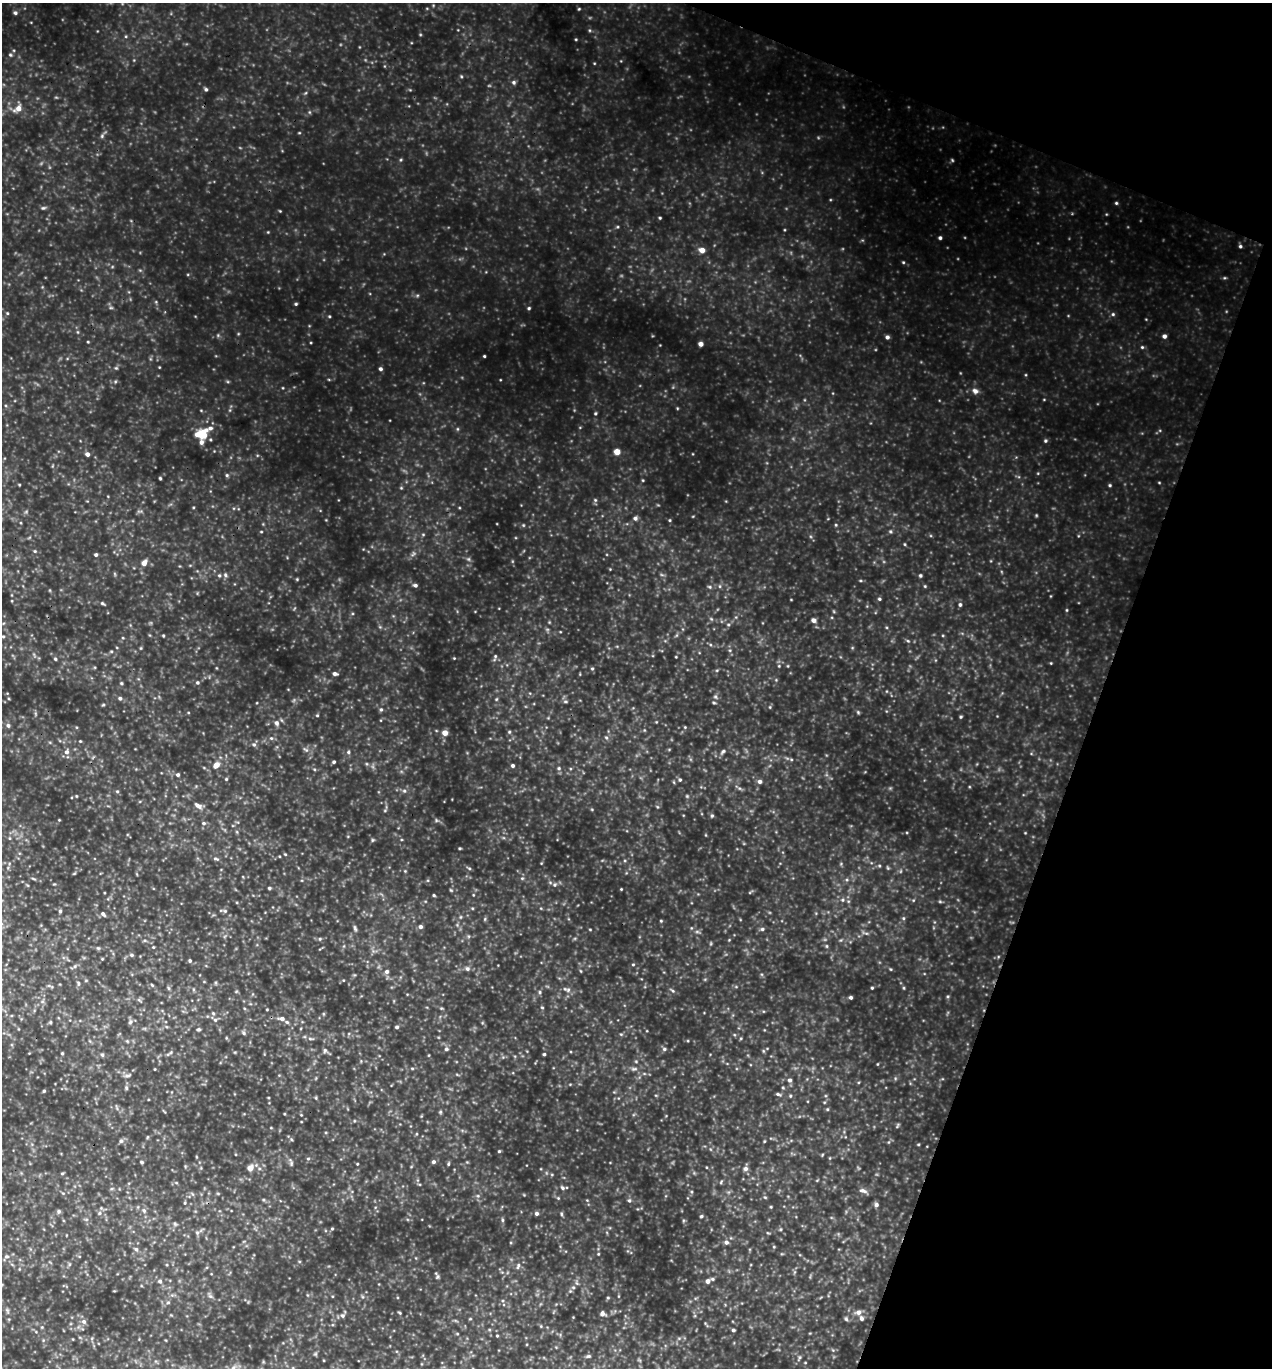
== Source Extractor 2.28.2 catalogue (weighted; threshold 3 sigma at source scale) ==
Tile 8 of 4 x 4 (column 4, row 2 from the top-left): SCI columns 4103-5372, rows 2758-4123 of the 5508 x 5494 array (HDU 1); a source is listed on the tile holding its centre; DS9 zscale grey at full resolution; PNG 1274 x 1370 px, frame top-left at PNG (2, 3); no overlay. Shown black and unused: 18% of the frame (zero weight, under 3 of 5 exposures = <1% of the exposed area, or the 3 px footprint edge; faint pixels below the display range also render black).
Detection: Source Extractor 2.28.2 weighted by HDU 2 'WHT'; one run over the whole footprint, this tile lists its part. Background 0.736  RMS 0.12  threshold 0.525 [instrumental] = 3 sigma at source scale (4.5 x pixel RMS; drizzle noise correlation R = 1.50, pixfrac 1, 0.05/0.05 arcsec/px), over >= 5 px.
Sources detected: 106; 3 inside a brighter listed object's ellipse — not listed separately; the other 103 listed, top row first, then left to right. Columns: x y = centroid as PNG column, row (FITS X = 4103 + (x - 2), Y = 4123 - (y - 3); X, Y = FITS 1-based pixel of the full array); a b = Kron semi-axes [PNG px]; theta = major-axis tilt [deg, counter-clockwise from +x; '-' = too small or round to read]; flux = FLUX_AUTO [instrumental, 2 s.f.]
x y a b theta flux
15 13 5 4 - 18
514 82 5 4 - 16
206 89 5 4 - 15
18 108 7 7 - 56
1116 203 4 4 - 10
660 218 4 3 - 9.3
940 238 4 3 - 17
1240 246 5 4 - 15
702 250 5 5 - 72
529 308 4 4 - 11
1113 314 5 4 - 12
1164 336 4 4 - 28
887 337 4 4 - 22
700 344 4 4 - 41
484 356 3 2 - 8.5
380 369 5 4 - 17
975 391 8 5 -30 29
202 433 13 11 84 140
617 452 4 4 - 110
87 454 5 4 - 29
227 475 5 3 - 11
1110 485 4 3 - 10
635 518 5 5 - 22
96 555 4 3 - 15
144 563 6 5 - 54
219 575 5 3 - 11
920 576 5 3 - 12
415 585 5 4 - 17
879 599 5 3 - 11
960 605 4 4 - 15
813 620 5 5 - 38
3 636 5 3 - 9.6
55 659 4 3 - 11
335 674 5 4 - 27
120 698 4 4 - 16
381 709 5 3 - 12
276 723 6 6 - 28
8 725 5 5 - 19
445 733 4 4 - 79
723 751 6 4 44 15
66 752 7 6 - 31
348 752 5 4 - 13
334 762 4 3 - 13
216 765 6 5 - 68
513 766 4 4 - 16
559 768 5 3 - 11
178 775 4 4 - 15
680 780 4 4 - 12
760 781 5 4 - 26
197 805 9 5 -37 33
203 823 5 4 - 15
269 888 4 3 - 13
434 895 4 3 - 10
103 914 6 3 -46 18
420 927 5 4 - 26
762 929 5 5 - 16
131 955 5 4 - 15
190 961 4 4 - 12
467 969 6 5 - 20
387 972 5 5 - 24
872 988 4 3 - 8.9
851 997 4 4 - 17
213 1013 5 3 - 11
282 1019 6 5 - 30
215 1020 4 4 - 15
130 1022 6 3 19 14
287 1022 4 4 - 13
397 1027 4 4 - 14
198 1029 5 3 - 12
244 1033 6 4 -71 14
446 1049 5 5 - 14
664 1049 5 4 - 14
325 1050 5 4 - 15
544 1054 4 3 - 11
102 1055 5 4 - 14
789 1080 5 4 - 20
44 1091 4 3 - 11
778 1094 5 4 - 15
121 1141 5 5 - 16
499 1151 4 3 - 9.9
142 1162 4 4 - 12
434 1162 5 5 - 18
250 1168 5 5 - 81
745 1169 6 5 - 29
563 1188 6 3 -70 14
863 1191 9 5 -26 31
629 1200 5 3 - 12
876 1205 5 5 - 24
59 1211 5 4 - 16
536 1213 4 4 - 20
701 1216 4 3 - 11
726 1242 5 5 - 24
136 1249 5 5 - 15
7 1256 6 3 18 16
518 1266 7 4 72 17
160 1281 5 4 - 15
708 1281 5 5 - 34
858 1312 7 6 - 39
602 1314 5 5 - 31
343 1316 5 3 - 13
862 1319 5 5 - 21
84 1322 5 4 - 20
733 1330 4 4 - 14
Unlisted compact peaks at least as high as the median listed source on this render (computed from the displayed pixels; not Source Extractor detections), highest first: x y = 296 304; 1142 347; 1045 441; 903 262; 10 55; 160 478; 102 603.